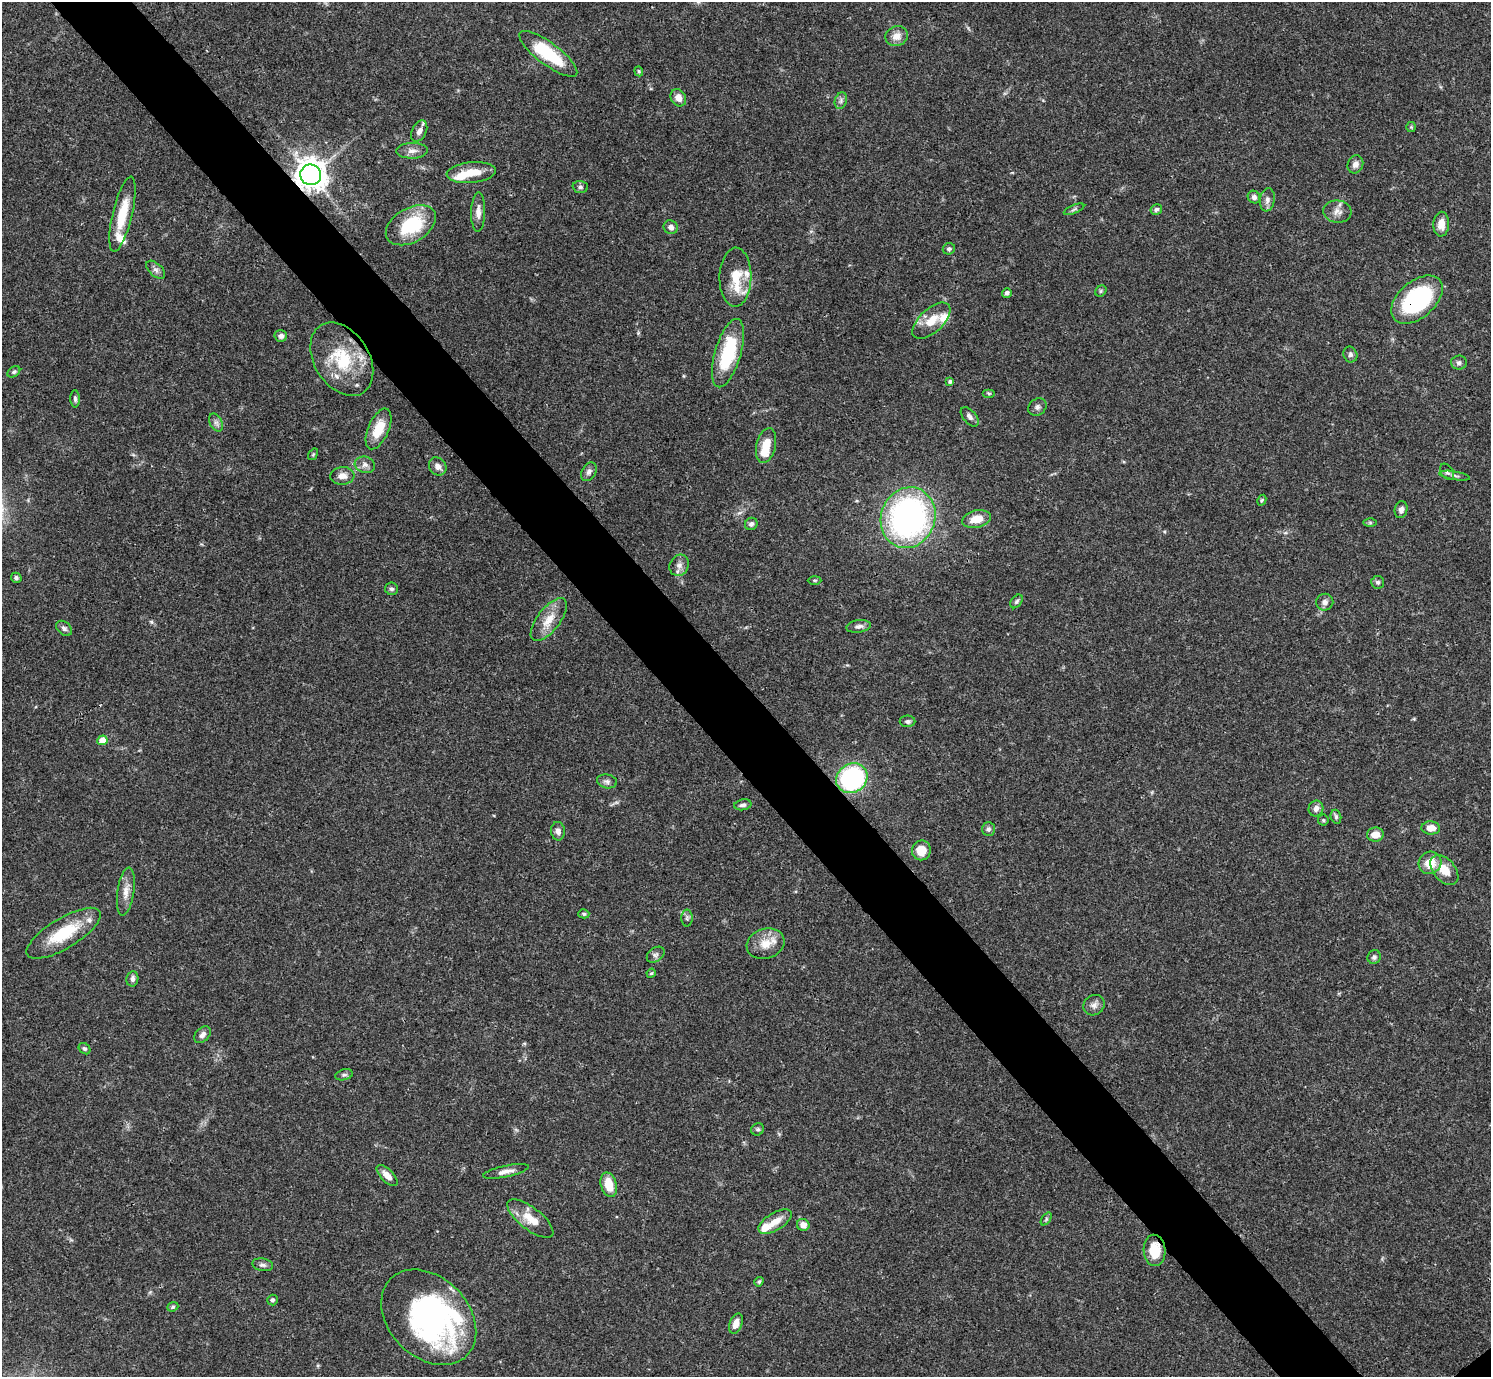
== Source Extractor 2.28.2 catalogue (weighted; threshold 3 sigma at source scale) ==
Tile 11 of 4 x 4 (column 3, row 3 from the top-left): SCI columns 2980-4468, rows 1534-2908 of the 5961 x 5958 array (HDU 1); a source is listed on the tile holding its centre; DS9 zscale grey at full resolution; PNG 1493 x 1379 px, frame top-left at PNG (2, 2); each listed source drawn as its Kron ellipse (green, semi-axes under 4 px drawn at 4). Shown black and unused: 6% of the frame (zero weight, under 3 of 4 exposures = <1% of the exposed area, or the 3 px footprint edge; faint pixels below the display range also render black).
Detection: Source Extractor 2.28.2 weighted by HDU 2 'WHT'; one run over the whole footprint, this tile lists its part. Background 0.0413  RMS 0.0026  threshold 0.0118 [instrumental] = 3 sigma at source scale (4.5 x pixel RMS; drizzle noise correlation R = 1.50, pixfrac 1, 0.05/0.05 arcsec/px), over >= 5 px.
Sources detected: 120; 3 inside a brighter object's white glare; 1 cosmic-ray / hot-pixel residue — neither listed nor drawn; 7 inside a brighter listed object's ellipse — not listed separately; the other 109 listed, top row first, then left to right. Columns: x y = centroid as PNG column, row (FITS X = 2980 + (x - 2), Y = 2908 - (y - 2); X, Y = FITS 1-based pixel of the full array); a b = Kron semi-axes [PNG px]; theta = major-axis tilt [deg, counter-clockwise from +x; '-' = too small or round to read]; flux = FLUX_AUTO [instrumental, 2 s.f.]
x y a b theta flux
897 36 11 10 - 2.5
548 54 35 11 -37 15
639 71 5 4 - 0.35
678 98 9 7 -60 2.1
841 101 8 6 71 0.78
1411 127 5 5 - 0.34
419 131 11 7 63 1.4
412 151 15 8 2 1.7
1355 164 9 7 68 1.4
471 173 25 10 5 5.5
311 175 10 10 - 350
580 187 7 6 - 0.73
1254 197 6 6 - 1.1
1267 200 11 7 81 1.3
1074 209 11 4 22 0.55
1156 209 6 5 - 0.71
478 212 20 7 89 2
1337 212 14 11 -7 2
122 214 38 10 76 8.2
1441 224 12 8 87 2.8
411 225 27 17 30 15
671 227 7 6 - 1.2
949 249 6 5 - 0.65
156 270 11 6 -43 1.1
735 277 29 16 89 6.7
1101 291 6 5 - 0.4
1007 293 5 4 - 0.9
1417 300 30 18 41 30
931 321 23 11 42 5
281 336 6 6 - 1
728 353 35 13 74 17
1350 354 8 6 -70 0.8
342 359 40 27 -57 16
1459 363 8 7 - 0.8
14 372 7 5 36 0.54
950 381 4 4 - 0.54
989 393 6 4 0 0.4
75 399 8 4 -88 0.62
1037 407 10 8 36 0.93
970 417 11 6 -49 1
216 423 9 6 -63 0.95
379 429 22 10 67 6.1
766 446 18 9 77 4.8
313 454 6 4 55 0.34
365 465 10 8 -16 1.3
438 466 9 8 - 1.5
589 472 10 7 58 1
1447 472 9 6 -55 0.74
342 476 12 8 5 2
1454 476 15 3 -9 0.68
1262 500 6 4 61 0.34
1401 510 8 6 80 1.1
908 518 31 27 70 79
976 519 15 8 11 4.1
1370 523 6 4 -1 0.38
751 524 6 6 - 0.85
679 565 11 9 63 1.6
16 578 5 5 - 0.61
815 580 7 3 1 0.33
1378 582 6 6 - 0.61
392 589 6 6 - 0.7
1016 601 7 5 51 0.53
1325 602 8 8 - 1.2
549 620 25 11 52 4.5
858 626 12 6 8 1.2
64 628 9 6 -42 0.85
907 721 8 6 -1 0.72
102 740 5 5 - 4
852 778 16 14 32 38
607 781 10 7 -10 0.88
743 805 9 5 10 0.78
1316 809 8 7 - 1.3
1336 817 7 5 -76 0.55
1323 820 5 5 - 0.39
1431 828 9 6 -1 2.7
988 829 7 6 - 0.75
558 831 9 7 -84 1.2
1375 835 8 7 - 2.9
921 850 10 9 - 4.2
1430 863 12 11 - 4.7
1444 870 17 11 -48 4.4
126 892 24 8 82 2.7
584 914 5 4 - 0.44
687 918 8 5 89 0.62
64 933 42 15 31 12
766 944 19 15 17 4.4
656 955 10 7 37 0.91
1374 957 7 6 - 0.73
651 973 5 4 - 0.32
132 979 7 6 - 0.96
1094 1005 11 9 36 1.4
202 1035 10 6 47 1.2
85 1049 6 5 - 0.51
344 1075 9 5 13 0.62
758 1129 6 6 - 0.58
506 1171 23 5 12 1.9
387 1175 13 6 -45 2.2
609 1185 12 7 -74 5.1
530 1219 28 11 -38 5.1
1046 1219 7 4 54 0.43
775 1222 19 8 31 3.4
803 1225 6 6 - 2
1154 1250 16 11 -87 6.1
263 1265 10 6 -10 0.89
759 1282 5 4 - 0.5
272 1300 5 5 - 0.58
173 1307 6 4 22 0.43
429 1317 54 40 -46 69
736 1324 10 6 70 2.1
Overlapping masked pixels (flux is a lower limit): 3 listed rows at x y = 311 175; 1417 300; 1154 1250